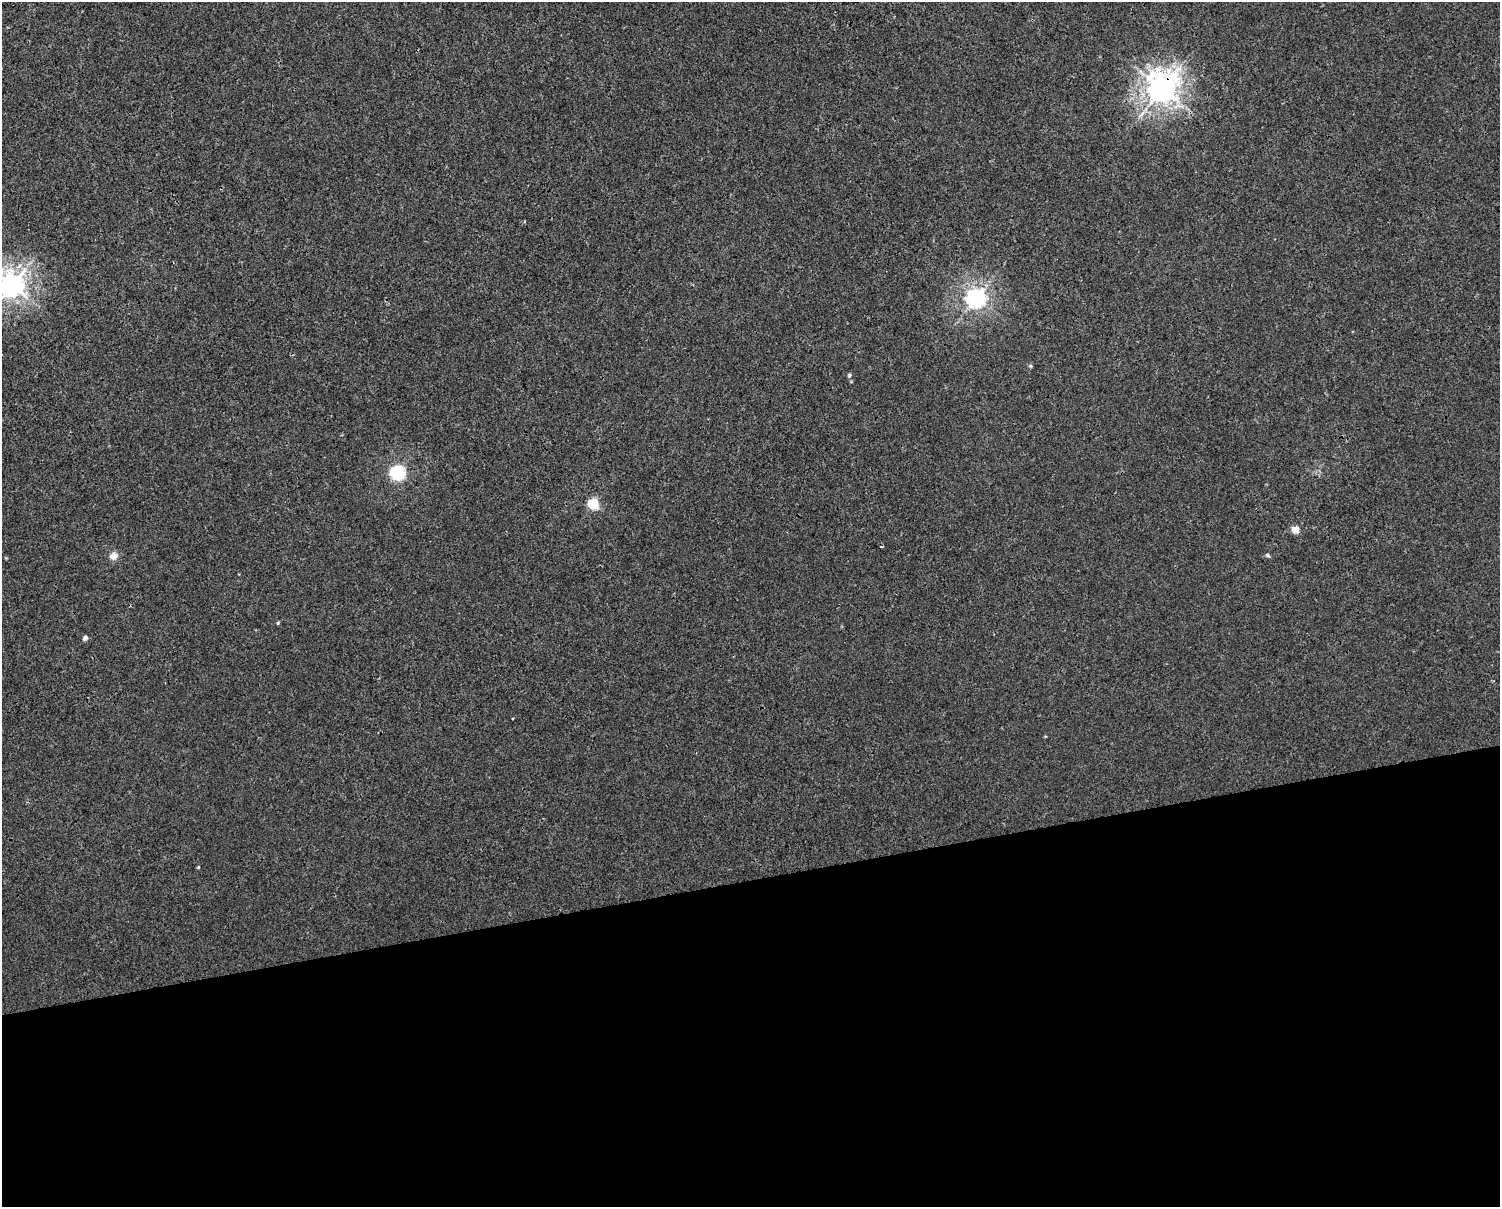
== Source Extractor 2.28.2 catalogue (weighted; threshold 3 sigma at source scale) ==
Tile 11 of 3 x 4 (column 2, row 4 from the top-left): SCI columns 1524-3021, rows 1-1205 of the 4589 x 4819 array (HDU 1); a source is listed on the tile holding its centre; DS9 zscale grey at full resolution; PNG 1502 x 1209 px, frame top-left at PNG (2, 2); no overlay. Shown black and unused: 27% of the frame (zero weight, under 3 of 4 exposures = <1% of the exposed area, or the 3 px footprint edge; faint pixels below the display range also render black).
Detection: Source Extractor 2.28.2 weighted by HDU 2 'WHT'; one run over the whole footprint, this tile lists its part. Background 0.00145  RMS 0.002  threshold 0.00914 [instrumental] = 3 sigma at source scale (4.5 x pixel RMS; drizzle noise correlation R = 1.50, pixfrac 1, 0.0396/0.0396 arcsec/px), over >= 5 px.
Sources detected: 14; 1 cosmic-ray / hot-pixel residue — not listed; the other 13 listed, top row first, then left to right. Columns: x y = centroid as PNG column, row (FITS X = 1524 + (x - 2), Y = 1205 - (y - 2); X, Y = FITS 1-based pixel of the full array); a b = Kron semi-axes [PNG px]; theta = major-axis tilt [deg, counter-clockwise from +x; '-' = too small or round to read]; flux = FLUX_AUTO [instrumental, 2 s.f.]
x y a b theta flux
1162 89 10 9 - 270
12 285 8 8 - 200
976 298 7 7 - 110
1030 366 5 5 - 0.26
849 375 5 5 - 0.36
397 473 6 6 - 47
593 504 5 5 - 18
1295 530 5 5 - 4.2
1268 555 6 5 - 0.35
113 556 8 7 - 1.8
278 623 5 4 - 0.24
85 638 7 5 52 0.5
198 867 4 3 - 0.21
Overlapping masked pixels (flux is a lower limit): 1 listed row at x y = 1162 89
Isophote crosses this tile's border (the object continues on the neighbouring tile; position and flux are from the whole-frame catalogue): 1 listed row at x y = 12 285